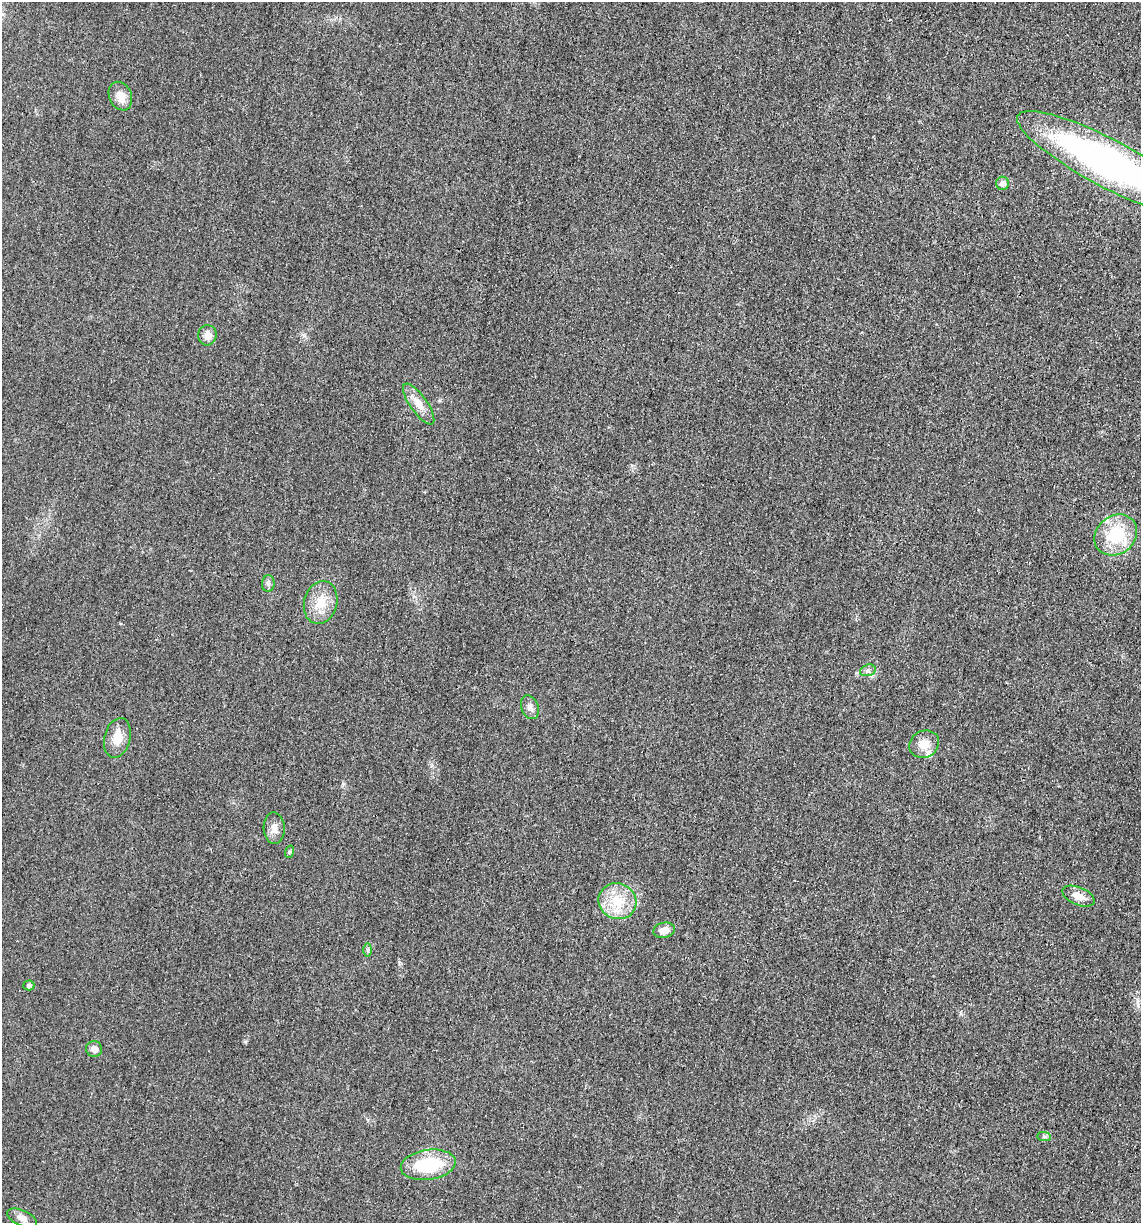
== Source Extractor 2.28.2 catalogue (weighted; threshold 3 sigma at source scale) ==
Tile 6 of 4 x 4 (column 2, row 2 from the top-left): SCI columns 1257-2395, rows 2452-3672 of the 4922 x 4903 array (HDU 1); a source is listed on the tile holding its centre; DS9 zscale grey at full resolution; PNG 1143 x 1225 px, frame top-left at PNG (2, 2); each listed source drawn as its Kron ellipse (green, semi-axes under 4 px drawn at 4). Shown black and unused: <1% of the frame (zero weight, under 3 of 4 exposures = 1% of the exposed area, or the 3 px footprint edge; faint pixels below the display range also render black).
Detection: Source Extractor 2.28.2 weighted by HDU 2 'WHT'; one run over the whole footprint, this tile lists its part. Background 0.0292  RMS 0.0058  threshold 0.0262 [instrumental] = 3 sigma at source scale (4.5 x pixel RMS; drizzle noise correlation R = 1.50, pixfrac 1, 0.05/0.05 arcsec/px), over >= 5 px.
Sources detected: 24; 1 inside a brighter listed object's ellipse — not listed separately; the other 23 listed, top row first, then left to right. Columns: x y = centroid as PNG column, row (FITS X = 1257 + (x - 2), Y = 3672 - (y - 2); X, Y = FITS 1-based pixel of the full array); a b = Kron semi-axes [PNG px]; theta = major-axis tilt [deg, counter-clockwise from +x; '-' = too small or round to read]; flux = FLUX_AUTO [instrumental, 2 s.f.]
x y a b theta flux
120 96 15 11 -66 6.7
1108 163 102 23 -28 230
1002 183 6 6 - 3.8
207 335 10 9 - 4.5
419 404 24 8 -55 6.9
1116 535 23 19 38 28
268 583 8 6 89 1.7
321 603 22 16 75 12
868 670 8 5 15 1.9
530 707 12 8 -70 3
117 738 20 13 75 8.8
924 744 15 13 30 7.1
274 828 16 10 -87 4.6
289 852 6 4 71 0.97
1078 896 17 9 -22 6.1
617 901 19 18 - 16
664 930 11 7 11 5.1
367 950 6 4 -89 0.96
29 985 5 5 - 1.5
94 1049 8 8 - 3.7
1044 1136 7 4 -1 1.1
428 1165 28 15 8 32
22 1218 16 7 -25 3.9
Isophote crosses this tile's border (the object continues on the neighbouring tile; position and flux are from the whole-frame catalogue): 1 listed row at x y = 1108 163
Unlisted compact peaks at least as high as the median listed source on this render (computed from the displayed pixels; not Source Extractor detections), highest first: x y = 245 1042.